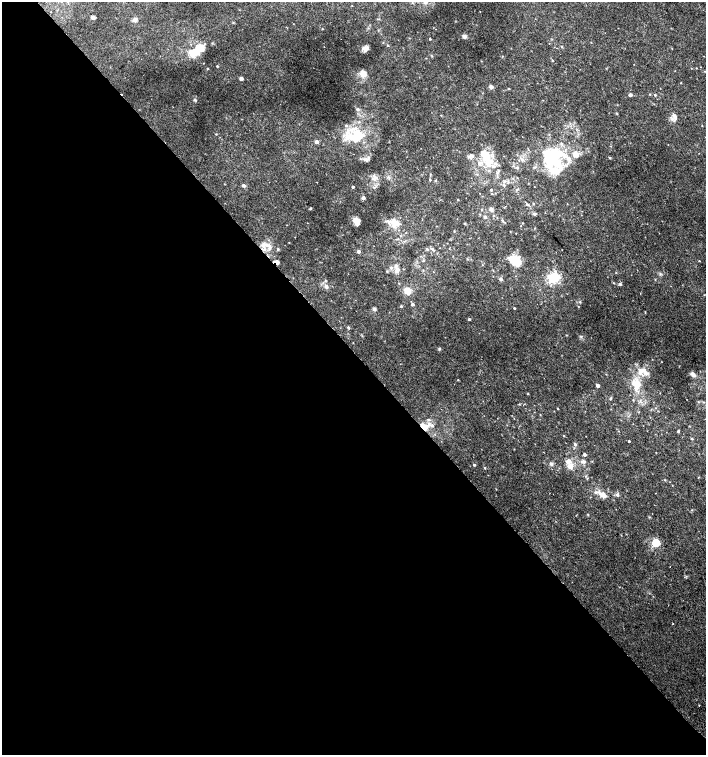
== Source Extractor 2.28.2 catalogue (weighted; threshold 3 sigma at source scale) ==
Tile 9 of 4 x 4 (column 1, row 3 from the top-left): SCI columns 182-1589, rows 1543-3047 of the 6060 x 6084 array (HDU 1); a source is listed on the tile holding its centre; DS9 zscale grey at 2 x 2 block average (1 PNG px = mean of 2 x 2 image px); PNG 708 x 757 px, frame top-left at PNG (2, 2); no overlay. Shown black and unused: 53% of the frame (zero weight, under 2 of 3 exposures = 2% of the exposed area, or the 3 px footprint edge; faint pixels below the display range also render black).
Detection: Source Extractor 2.28.2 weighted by HDU 2 'WHT'; one run over the whole footprint, this tile lists its part. Background 0.00538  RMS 0.0026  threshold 0.0118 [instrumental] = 3 sigma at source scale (4.5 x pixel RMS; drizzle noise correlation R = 1.50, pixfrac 1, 0.0396/0.0396 arcsec/px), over >= 5 px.
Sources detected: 147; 1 inside a brighter object's white glare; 1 cosmic-ray / hot-pixel residue — not listed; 12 inside a brighter listed object's ellipse — not listed separately; the other 133 listed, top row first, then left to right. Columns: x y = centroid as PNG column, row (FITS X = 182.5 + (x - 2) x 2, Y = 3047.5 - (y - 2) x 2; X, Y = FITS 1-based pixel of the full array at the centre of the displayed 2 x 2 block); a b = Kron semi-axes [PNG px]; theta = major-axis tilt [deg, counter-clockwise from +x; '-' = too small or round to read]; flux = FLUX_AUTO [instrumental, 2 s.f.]
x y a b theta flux
425 2 6 4 -5 1.7
51 12 2 2 - 0.34
93 17 3 2 - 6.3
135 20 5 4 - 2.5
322 29 2 2 - 0.29
464 36 5 5 - 1.9
430 39 2 2 - 0.65
388 45 3 3 - 0.53
562 47 3 2 - 0.44
365 49 8 6 -40 2.6
198 50 23 10 44 12
552 60 3 2 - 0.44
481 61 2 2 - 0.24
217 66 2 2 - 0.61
696 68 2 2 - 0.29
207 69 2 2 - 0.46
363 73 7 6 - 6.4
241 78 2 2 - 4.1
681 83 2 2 - 0.3
491 87 5 5 - 1.5
508 88 3 2 - 0.36
650 94 2 2 - 0.37
630 95 2 2 - 2.3
655 95 3 3 - 0.51
195 100 4 3 - 0.7
543 100 2 2 - 0.24
357 109 5 4 - 1
617 113 3 2 - 0.42
675 117 9 5 -74 2.4
346 125 4 3 - 0.71
702 126 2 2 - 0.27
216 134 3 2 - 0.38
356 139 25 12 -4 17
316 142 3 2 - 3.7
484 154 16 9 -42 11
576 154 9 8 - 5.2
471 156 7 5 30 2.1
552 158 28 20 -64 43
610 158 3 3 - 0.56
479 164 5 4 - 1.8
517 168 3 3 - 0.8
489 171 3 2 - 0.52
498 171 6 3 72 1.2
373 179 10 4 16 2.2
430 180 3 2 - 0.5
436 181 3 2 - 0.37
243 185 3 3 - 2.2
352 187 2 2 - 0.89
374 187 3 3 - 0.59
517 189 5 3 - 0.84
491 190 2 2 - 1.1
492 194 2 2 - 0.39
363 198 2 2 - 4
458 200 3 2 - 0.38
527 204 4 3 - 0.74
533 204 3 2 - 0.47
567 204 3 2 - 0.23
311 208 3 3 - 0.55
482 209 3 2 - 0.33
492 210 6 4 -71 1.2
534 214 5 3 - 0.84
493 215 3 3 - 0.39
485 217 3 2 - 2
497 217 3 2 - 0.25
502 220 3 3 - 0.57
356 221 7 6 - 4.7
465 223 3 3 - 0.48
523 223 2 2 - 0.27
397 224 17 7 -31 6.3
454 232 2 2 - 0.56
400 235 3 2 - 0.33
398 239 3 3 - 0.46
264 244 6 5 - 2.5
269 246 10 5 -79 2.8
278 249 4 3 - 0.6
427 249 3 3 - 0.75
433 249 6 3 -42 1
358 251 3 3 - 2
468 259 3 2 - 0.36
513 259 12 10 -38 8.5
699 261 3 2 - 0.37
277 262 5 3 - 3.2
390 267 5 3 - 0.92
397 270 7 5 48 2.3
387 271 3 3 - 0.63
554 277 4 3 - 110
501 279 3 3 - 1.9
399 283 2 2 - 0.36
613 283 3 2 - 0.42
620 284 4 3 - 1.1
326 287 8 3 -78 1.6
407 291 7 6 - 6.7
580 302 3 3 - 0.46
412 304 3 2 - 1.6
401 306 3 2 - 0.73
514 308 2 2 - 0.75
374 309 3 2 - 3.4
469 319 2 2 - 1.1
348 327 3 3 - 0.7
581 336 3 2 - 0.5
439 349 5 3 - 0.67
662 362 2 2 - 0.22
641 371 14 8 26 7.1
693 375 8 5 -41 2
458 380 2 2 - 0.34
637 384 8 8 - 12
597 385 2 2 - 4.1
528 394 3 2 - 0.32
610 399 3 3 - 0.82
633 400 3 2 - 0.43
704 402 4 2 - 0.56
557 409 3 2 - 0.35
540 415 3 2 - 0.29
425 427 12 9 18 8.7
678 431 4 2 - 0.61
564 436 2 2 - 0.35
692 439 3 2 - 0.75
629 441 2 2 - 0.67
575 444 4 3 - 1.1
584 455 3 3 - 1.1
583 461 6 5 - 1.8
551 464 5 4 - 1.5
474 465 3 2 - 0.86
570 466 8 8 - 4.6
485 468 3 3 - 0.54
664 480 3 2 - 0.33
602 495 15 6 -30 5
617 495 4 3 - 1.3
692 510 2 2 - 0.32
588 514 3 2 - 0.35
656 542 3 3 - 49
670 566 2 2 - 0.41
673 624 2 2 - 0.21
Overlapping masked pixels (flux is a lower limit): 2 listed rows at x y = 277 262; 425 427
Isophote crosses this tile's border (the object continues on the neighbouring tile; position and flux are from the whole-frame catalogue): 1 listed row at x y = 425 2
Diffuse or blended objects may show on this block-average render without a row.